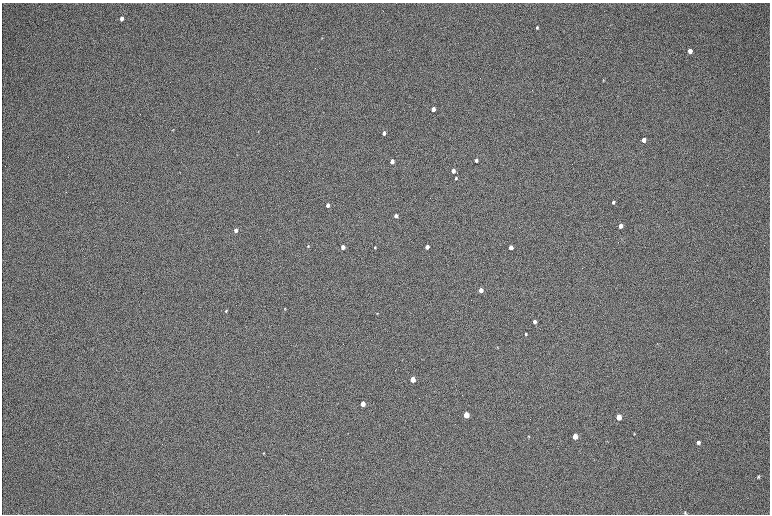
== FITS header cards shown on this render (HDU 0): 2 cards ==
NAXIS1  =                 1536 / length of data axis 1
NAXIS2  =                 1024 / length of data axis 2

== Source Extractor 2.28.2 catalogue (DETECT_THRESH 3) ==
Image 1536 x 1024 px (HDU 0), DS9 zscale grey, zoomed out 1/2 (1 PNG px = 2 x 2 image px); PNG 772 x 516 px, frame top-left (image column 1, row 1023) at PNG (2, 3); no overlay
Background 168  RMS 20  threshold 60.1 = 3 sigma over >= 5 px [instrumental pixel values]
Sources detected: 41; all 41 listed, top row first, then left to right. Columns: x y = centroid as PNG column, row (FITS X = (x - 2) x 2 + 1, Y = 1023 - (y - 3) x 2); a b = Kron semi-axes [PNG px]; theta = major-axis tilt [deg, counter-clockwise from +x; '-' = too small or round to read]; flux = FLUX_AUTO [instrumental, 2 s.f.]
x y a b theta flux
122 19 4 3 - 20000
537 27 3 3 - 5000
690 51 4 3 - 22000
603 80 4 3 - 3300
433 109 3 3 - 55000
173 130 3 3 - 2500
258 131 3 2 - 1900
384 133 3 3 - 26000
644 140 4 3 - 30000
476 160 3 3 - 14000
392 161 3 3 - 46000
453 171 3 3 - 32000
456 178 3 3 - 6200
613 202 4 3 - 9100
328 205 3 3 - 24000
396 216 3 3 - 16000
621 226 4 3 - 25000
236 230 3 3 - 20000
308 246 3 3 - 3800
343 247 3 3 - 47000
375 247 3 3 - 4300
427 247 3 3 - 35000
511 247 3 3 - 41000
481 290 3 3 - 42000
285 309 3 3 - 2600
226 311 4 3 - 4400
377 313 3 3 - 2200
535 322 3 3 - 19000
526 334 4 3 - 5900
497 347 4 2 - 2300
413 379 4 3 - 120000
363 404 4 3 - 71000
466 415 4 3 - 170000
619 417 4 3 - 110000
634 434 3 3 - 2800
528 436 4 3 - 3300
575 436 4 3 - 85000
698 442 4 4 - 12000
263 453 3 3 - 2900
758 477 4 4 - 5300
685 513 5 3 - 4600
At the frame edge (FLAGS 8, measured only in part): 1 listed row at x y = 685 513